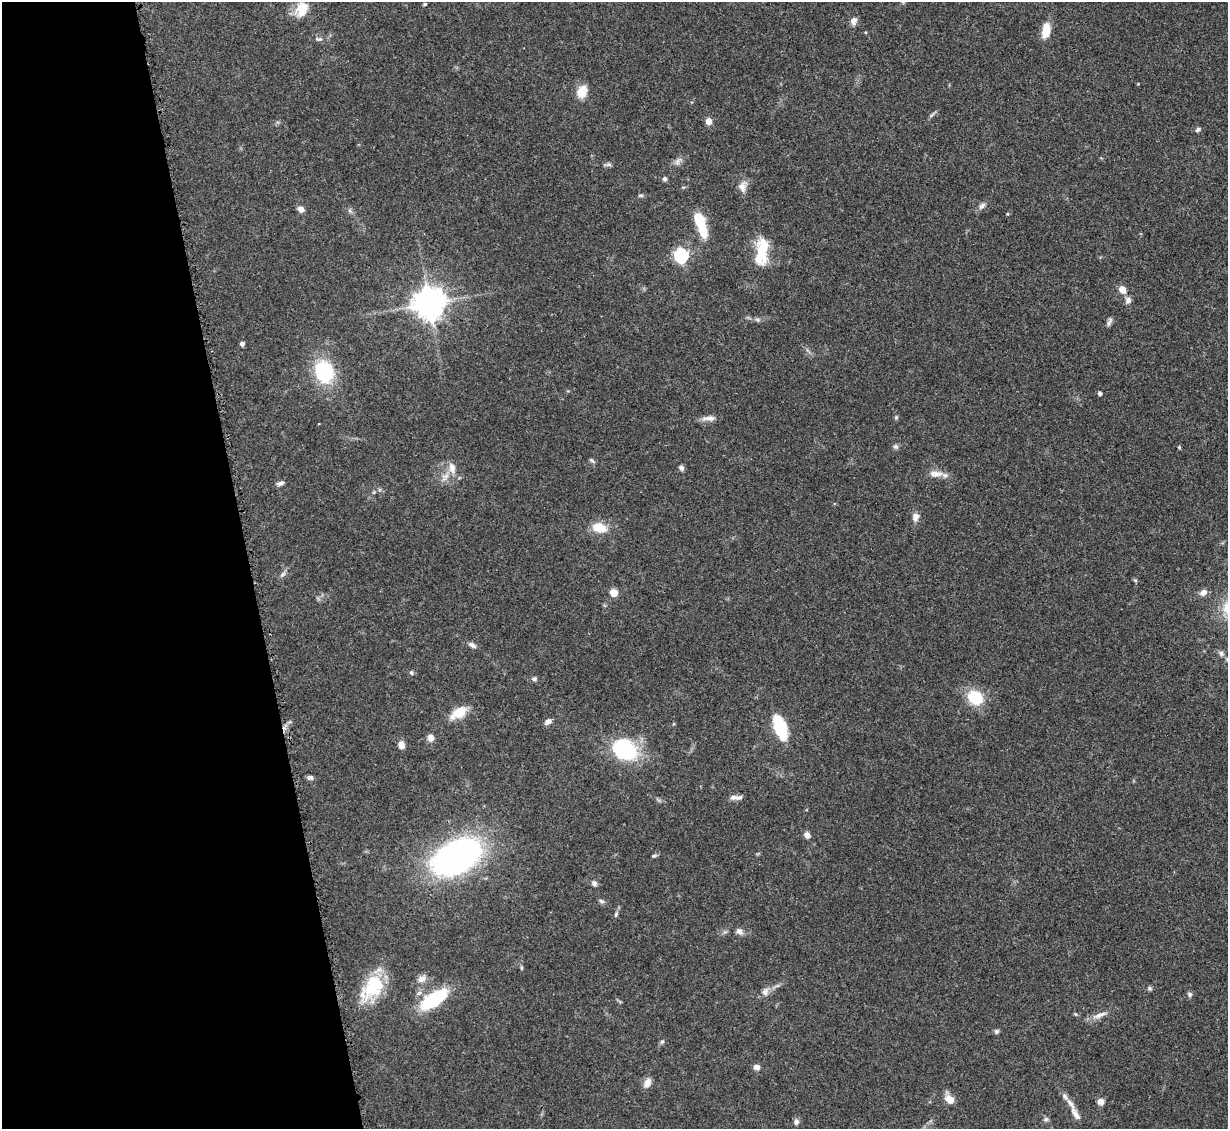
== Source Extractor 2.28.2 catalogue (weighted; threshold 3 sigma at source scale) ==
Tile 5 of 4 x 4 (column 1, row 2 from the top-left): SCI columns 54-1279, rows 2508-3634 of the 4995 x 5067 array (HDU 1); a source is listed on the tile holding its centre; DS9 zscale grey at full resolution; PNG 1230 x 1131 px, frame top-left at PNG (2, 2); no overlay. Shown black and unused: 20% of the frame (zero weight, under 3 of 5 exposures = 4% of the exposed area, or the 3 px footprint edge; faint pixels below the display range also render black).
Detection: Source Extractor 2.28.2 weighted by HDU 2 'WHT'; one run over the whole footprint, this tile lists its part. Background 0.0699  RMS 0.0033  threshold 0.0151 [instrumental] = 3 sigma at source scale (4.5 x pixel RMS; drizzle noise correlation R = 1.50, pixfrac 1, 0.05/0.05 arcsec/px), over >= 5 px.
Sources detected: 90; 2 inside a brighter listed object's ellipse — not listed separately; the other 88 listed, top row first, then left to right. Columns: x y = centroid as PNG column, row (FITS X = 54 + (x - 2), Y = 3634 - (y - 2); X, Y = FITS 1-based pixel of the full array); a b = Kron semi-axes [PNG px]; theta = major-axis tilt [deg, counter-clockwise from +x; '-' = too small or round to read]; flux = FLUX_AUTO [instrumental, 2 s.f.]
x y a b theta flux
903 2 6 4 71 0.49
425 4 4 3 - 0.45
302 9 21 16 58 6.1
853 21 11 8 78 1.7
1046 31 13 7 81 7.9
865 32 4 3 - 0.27
318 39 11 5 -6 1.1
582 92 12 9 65 5.9
932 115 13 3 38 0.72
708 121 7 6 - 2.3
1198 130 7 6 - 0.8
677 162 10 7 73 1.4
609 164 7 5 -43 0.71
664 179 6 5 - 0.86
742 186 15 11 77 2.7
640 195 6 5 - 0.57
982 206 11 7 42 1.3
300 209 8 6 -33 1.7
350 211 7 5 -78 0.73
1007 214 4 3 - 0.37
701 224 31 10 -70 11
762 252 34 14 83 12
681 256 6 6 - 63
1122 289 7 6 - 3.5
1128 300 9 8 - 1.5
429 303 9 9 - 640
758 320 8 4 -31 0.71
1109 322 13 5 66 1
242 344 5 4 - 1
324 372 23 19 -72 23
1100 393 4 4 - 0.88
896 417 6 5 - 0.47
709 418 19 6 5 2.1
895 447 8 6 -26 0.91
1179 447 5 4 - 0.33
592 460 9 4 -38 0.63
452 468 15 8 -81 2.9
681 468 6 5 - 1.1
935 474 18 8 -1 3.3
445 477 16 7 57 2.6
280 483 9 5 18 1.1
374 492 6 4 47 0.47
915 517 11 8 81 1.9
599 527 14 10 -15 6.7
283 574 9 5 45 0.99
1135 580 7 4 -44 0.47
1203 592 9 7 28 1.9
614 593 5 5 - 8.6
472 645 10 5 -29 1.3
1221 653 8 7 - 1.1
411 673 6 5 - 0.61
534 679 7 5 9 0.72
975 698 14 11 -38 14
458 713 21 11 31 6.4
548 722 9 6 37 1.3
780 727 25 11 -71 16
431 738 8 7 - 1.9
401 745 8 6 -80 2.2
624 749 23 18 -31 31
311 777 8 6 -4 0.98
738 797 11 7 10 1.3
807 835 7 6 - 1.6
654 856 8 4 20 0.56
456 857 29 17 28 190
594 883 7 6 - 1.1
601 901 8 5 -17 0.76
616 914 8 4 64 0.68
739 931 9 7 -39 1.5
521 968 6 4 -90 0.4
422 979 13 8 23 2.3
372 987 34 21 53 18
1150 988 6 6 - 0.6
765 992 12 9 67 1.9
419 993 6 6 - 1
1189 994 7 7 - 0.81
434 999 28 11 33 26
1075 1014 5 5 - 0.4
1099 1015 21 7 20 2.8
996 1031 6 6 - 0.72
662 1042 6 5 - 0.62
757 1067 8 6 -1 1.4
647 1083 12 8 61 2.3
1065 1096 11 6 -57 1.3
949 1099 11 8 -40 3.5
1101 1102 8 7 - 1.8
1076 1114 19 7 -58 2.5
1046 1119 7 6 - 0.75
796 1122 7 6 - 1.2
Isophote crosses this tile's border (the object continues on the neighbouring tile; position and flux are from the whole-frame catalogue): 1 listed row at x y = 903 2